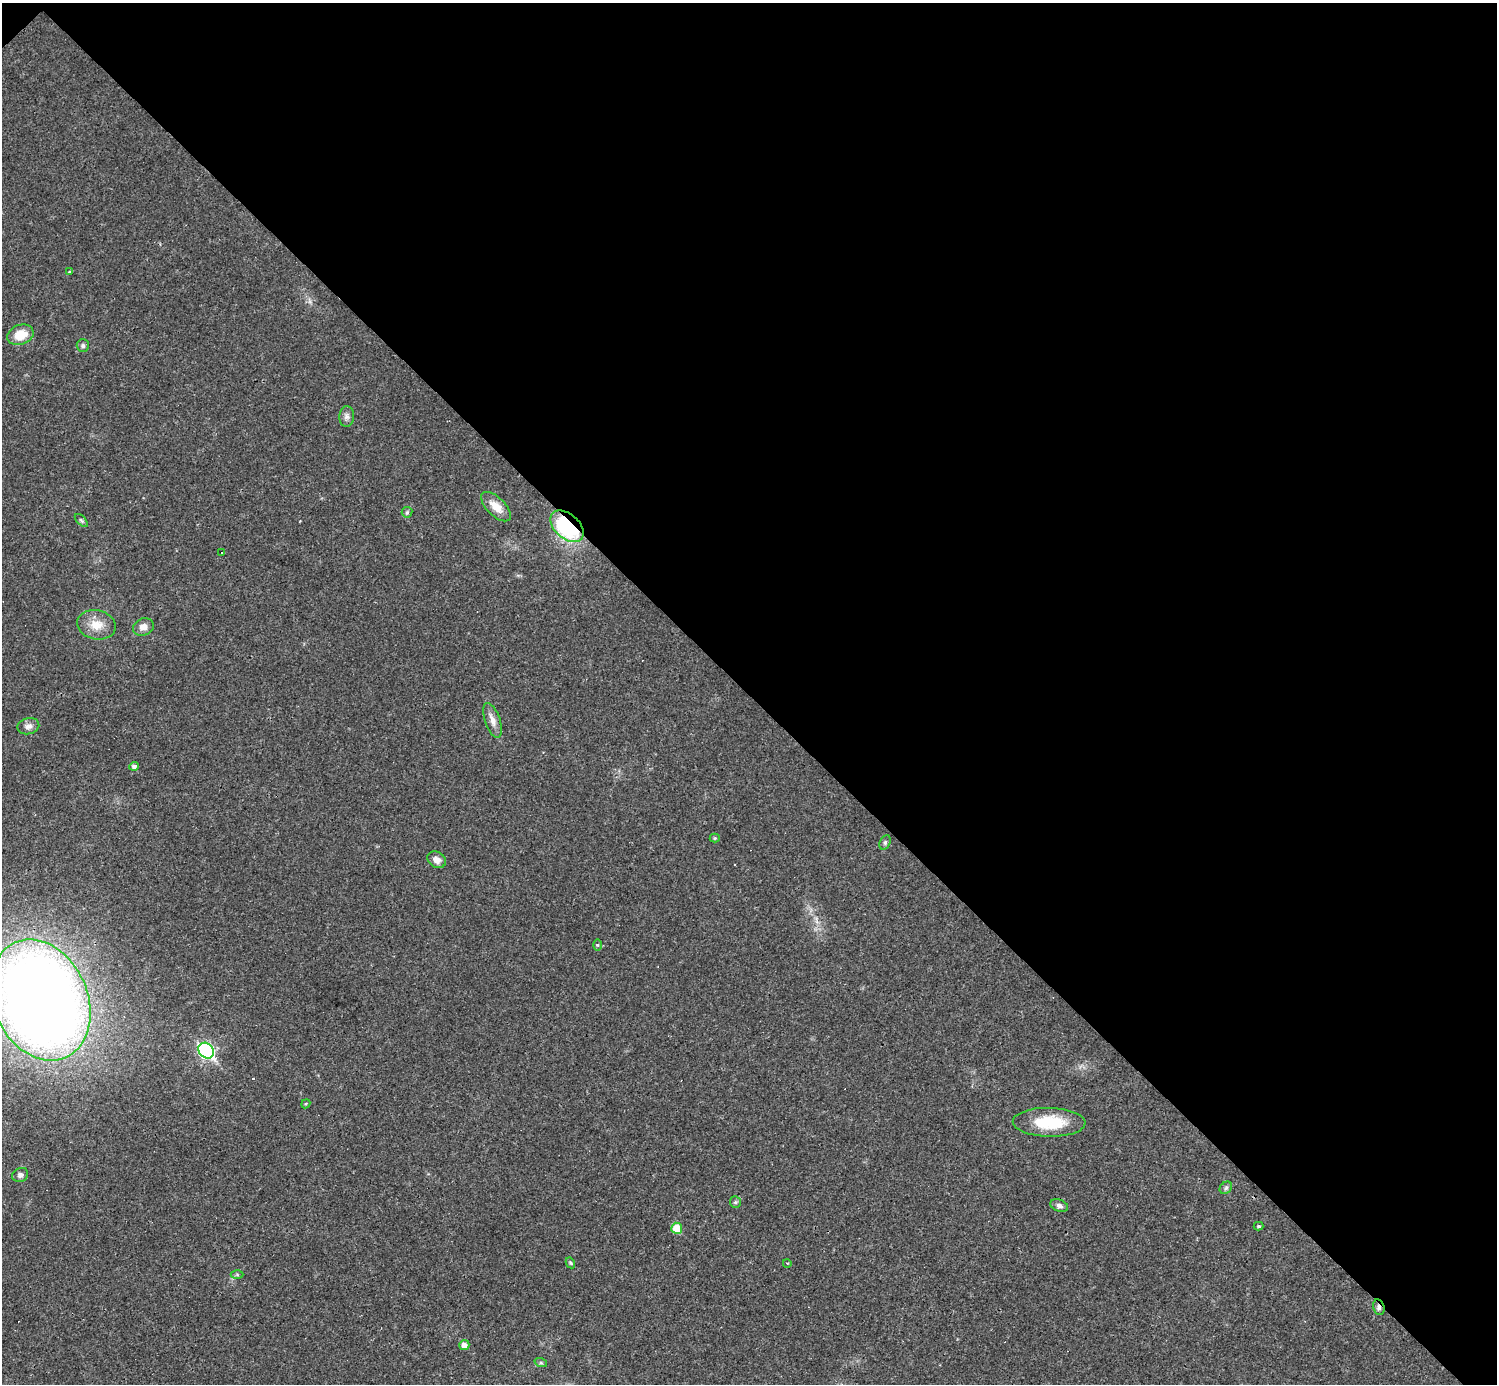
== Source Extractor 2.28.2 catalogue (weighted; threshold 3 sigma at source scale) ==
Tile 3 of 4 x 4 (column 3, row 1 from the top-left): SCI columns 2989-4483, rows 4443-5824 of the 5977 x 5977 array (HDU 1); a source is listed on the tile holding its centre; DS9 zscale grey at full resolution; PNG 1499 x 1386 px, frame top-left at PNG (2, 3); each listed source drawn as its Kron ellipse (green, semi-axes under 4 px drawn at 4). Shown black and unused: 50% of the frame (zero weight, under 3 of 4 exposures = <1% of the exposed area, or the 3 px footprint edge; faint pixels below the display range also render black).
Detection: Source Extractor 2.28.2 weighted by HDU 2 'WHT'; one run over the whole footprint, this tile lists its part. Background 0.0189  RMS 0.0037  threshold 0.0165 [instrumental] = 3 sigma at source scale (4.5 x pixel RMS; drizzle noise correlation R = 1.50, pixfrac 1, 0.05/0.05 arcsec/px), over >= 5 px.
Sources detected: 36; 2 cosmic-ray / hot-pixel residue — neither listed nor drawn; the other 34 listed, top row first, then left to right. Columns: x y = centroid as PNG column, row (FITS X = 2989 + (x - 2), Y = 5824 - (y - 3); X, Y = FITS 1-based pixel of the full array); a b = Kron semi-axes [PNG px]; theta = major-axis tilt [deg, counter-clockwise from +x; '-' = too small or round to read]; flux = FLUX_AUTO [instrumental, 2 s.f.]
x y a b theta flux
69 271 4 3 - 0.4
20 335 13 9 20 6.7
83 346 6 6 - 0.87
347 416 10 7 87 1.4
496 507 19 9 -44 4.7
407 512 5 5 - 0.64
81 520 8 4 -45 0.65
567 526 19 12 -41 41
221 552 3 2 - 0.53
96 625 19 14 -12 6.1
143 627 10 8 24 2.7
492 720 18 7 -71 2.8
28 726 11 8 11 1.9
134 766 5 4 - 1.3
715 838 5 4 - 0.51
885 842 8 5 65 0.7
437 860 10 7 -33 2.3
597 945 6 4 -90 0.52
40 1000 63 47 -66 600
206 1051 8 7 - 79
306 1104 5 4 - 0.45
1049 1122 36 14 -1 15
20 1175 8 7 - 1.4
1226 1188 7 5 45 0.8
735 1202 6 5 - 0.68
1059 1206 9 6 -21 1.4
1259 1226 5 4 - 0.52
677 1228 5 5 - 8.5
570 1263 6 4 -60 0.5
787 1263 4 3 - 0.29
237 1274 6 4 -1 0.55
1379 1307 8 5 -75 1.1
464 1345 5 5 - 2.2
541 1363 6 4 -18 0.59
Overlapping masked pixels (flux is a lower limit): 2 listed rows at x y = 567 526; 1379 1307
Isophote crosses this tile's border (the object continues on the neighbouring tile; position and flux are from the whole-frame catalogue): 1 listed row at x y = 40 1000